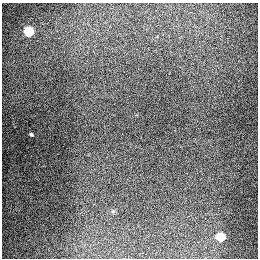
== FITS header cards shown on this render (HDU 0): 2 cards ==
NAXIS1  =                  256
NAXIS2  =                  256

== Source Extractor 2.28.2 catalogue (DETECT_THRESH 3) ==
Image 256 x 256 px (HDU 0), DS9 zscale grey, 1 PNG px = 1 image px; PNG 260 x 260 px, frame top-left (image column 1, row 256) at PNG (2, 3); no overlay
Background 1280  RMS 26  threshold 78.5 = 3 sigma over >= 5 px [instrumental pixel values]
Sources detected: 3; all 3 listed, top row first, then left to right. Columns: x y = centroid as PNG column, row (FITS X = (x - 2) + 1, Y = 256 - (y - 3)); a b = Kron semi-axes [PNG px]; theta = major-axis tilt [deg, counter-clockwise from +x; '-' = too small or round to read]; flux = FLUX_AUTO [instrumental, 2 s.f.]
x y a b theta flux
29 31 6 5 - 95000
31 134 4 3 - 2100
220 236 6 5 - 71000